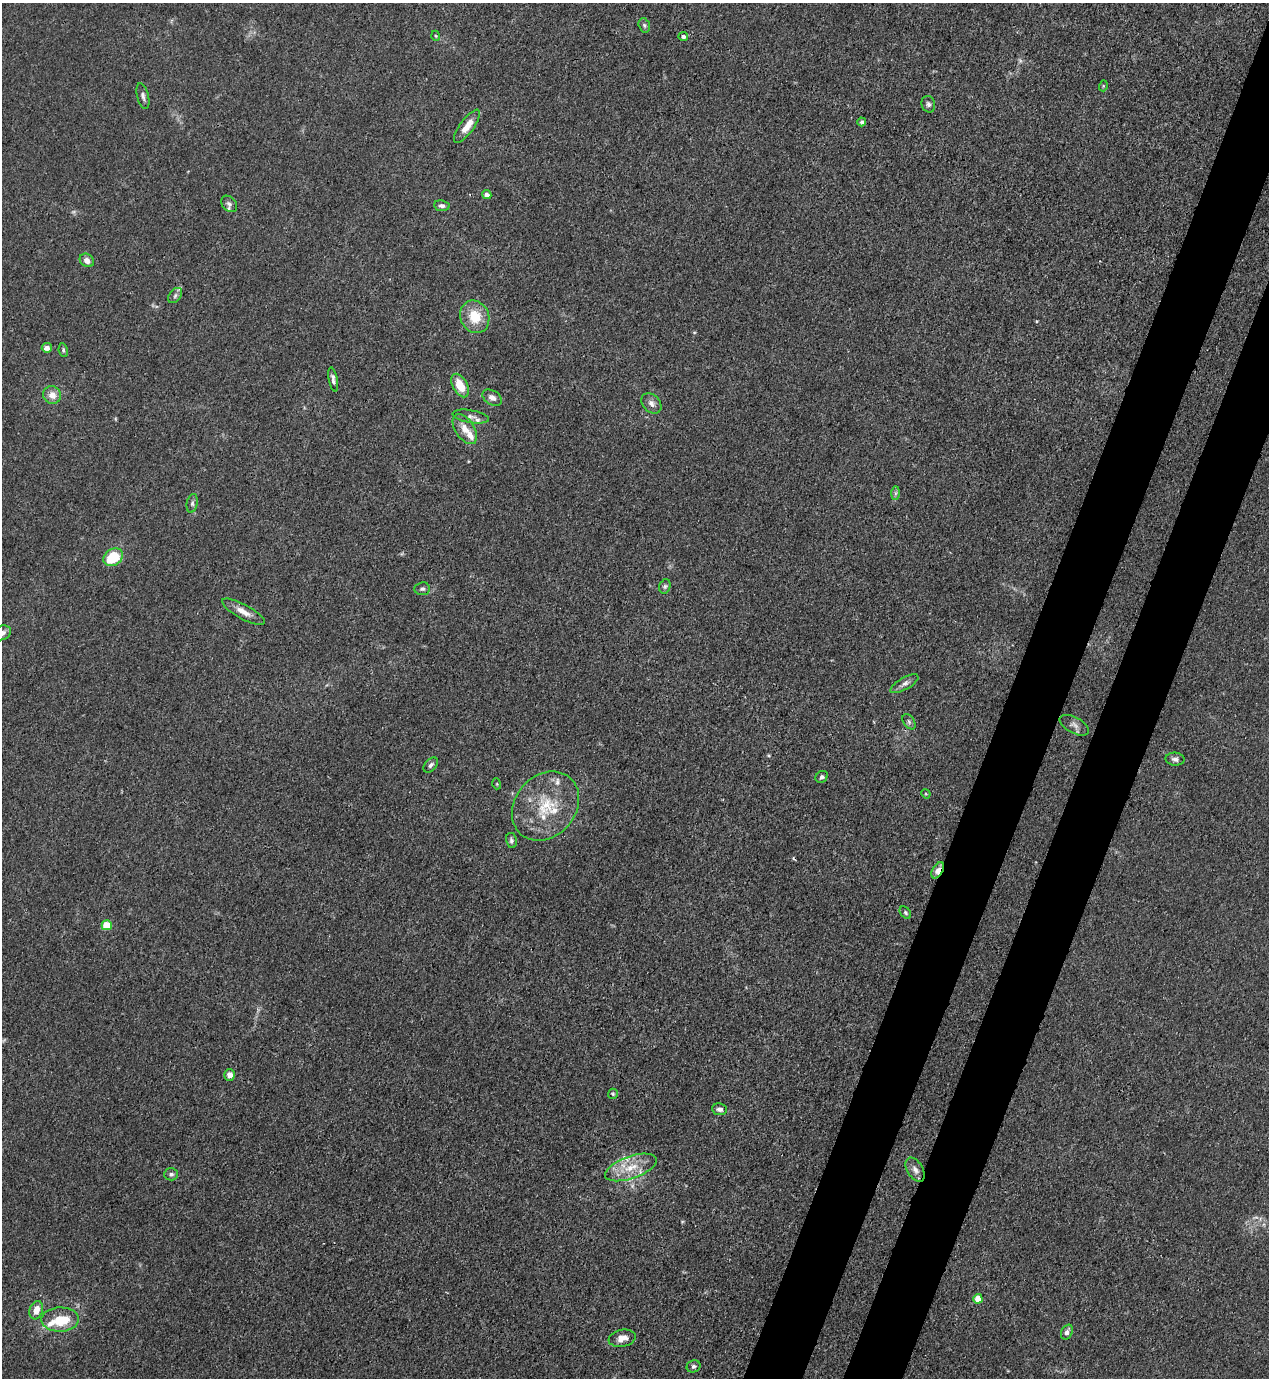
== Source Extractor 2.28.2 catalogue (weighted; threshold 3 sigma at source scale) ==
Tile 10 of 4 x 4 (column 2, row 3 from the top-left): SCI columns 1490-2756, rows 1418-2793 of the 5645 x 5584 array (HDU 1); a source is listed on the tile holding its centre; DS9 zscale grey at full resolution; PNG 1271 x 1380 px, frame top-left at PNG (2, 3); each listed source drawn as its Kron ellipse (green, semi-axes under 4 px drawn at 4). Shown black and unused: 8% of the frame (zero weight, under 3 of 4 exposures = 7% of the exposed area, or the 3 px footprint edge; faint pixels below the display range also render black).
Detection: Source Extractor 2.28.2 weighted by HDU 2 'WHT'; one run over the whole footprint, this tile lists its part. Background 0.0179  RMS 0.0025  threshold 0.0113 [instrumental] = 3 sigma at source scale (4.5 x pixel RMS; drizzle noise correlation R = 1.50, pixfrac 1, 0.05/0.05 arcsec/px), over >= 5 px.
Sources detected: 68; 3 too faint to see at this stretch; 1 cosmic-ray / hot-pixel residue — neither listed nor drawn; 9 inside a brighter listed object's ellipse — not listed separately; the other 55 listed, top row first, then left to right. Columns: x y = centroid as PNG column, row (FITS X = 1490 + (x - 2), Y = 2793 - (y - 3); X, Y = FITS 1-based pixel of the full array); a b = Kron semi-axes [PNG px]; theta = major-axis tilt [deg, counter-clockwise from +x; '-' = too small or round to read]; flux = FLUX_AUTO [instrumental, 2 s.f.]
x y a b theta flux
644 25 7 5 -74 0.56
436 36 5 3 - 0.24
683 37 5 4 - 0.7
1103 86 5 3 - 0.27
143 96 13 5 -75 0.95
928 104 8 6 -75 0.73
862 122 4 4 - 0.51
467 126 20 7 54 3.1
487 195 4 4 - 0.87
229 204 9 7 -47 0.81
442 206 8 5 -6 0.9
87 260 7 6 - 1.5
175 295 8 6 51 0.68
475 317 17 14 -66 6.5
47 348 5 5 - 1.7
63 350 7 4 -82 0.43
333 379 12 4 -79 0.91
460 385 13 7 -61 4.7
52 395 9 8 - 2.4
492 398 10 7 -31 1.4
651 403 11 8 -48 1.4
471 417 18 6 -10 1.3
465 429 17 9 -57 3
896 493 7 4 89 0.51
192 503 9 5 79 0.67
113 557 10 8 34 11
665 586 7 5 74 0.56
422 589 8 6 6 0.68
243 612 24 7 -28 2.7
2 633 9 7 27 1.3
904 684 16 6 30 1.3
909 722 8 5 -55 0.6
1074 725 16 8 -28 1.3
1175 759 9 6 -3 0.88
431 765 9 5 47 0.74
822 777 6 5 - 0.65
497 784 5 3 - 0.25
926 794 5 4 - 0.27
545 806 37 30 49 14
511 841 8 5 -80 0.67
938 870 9 5 59 2.1
905 913 7 5 -51 0.45
107 925 5 5 - 7.6
230 1075 6 5 - 1.7
613 1094 5 5 - 0.34
720 1109 7 5 -7 0.98
631 1167 27 11 19 6.2
915 1170 13 7 -58 1.5
171 1174 7 6 - 0.69
978 1299 5 4 - 4
36 1310 9 6 71 2.6
60 1319 19 12 1 7.9
1067 1332 8 5 62 1.2
622 1338 14 8 10 2.1
693 1366 7 6 - 0.65
Overlapping masked pixels (flux is a lower limit): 1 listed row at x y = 938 870
Isophote crosses this tile's border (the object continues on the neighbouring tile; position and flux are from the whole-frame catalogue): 1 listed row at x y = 2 633